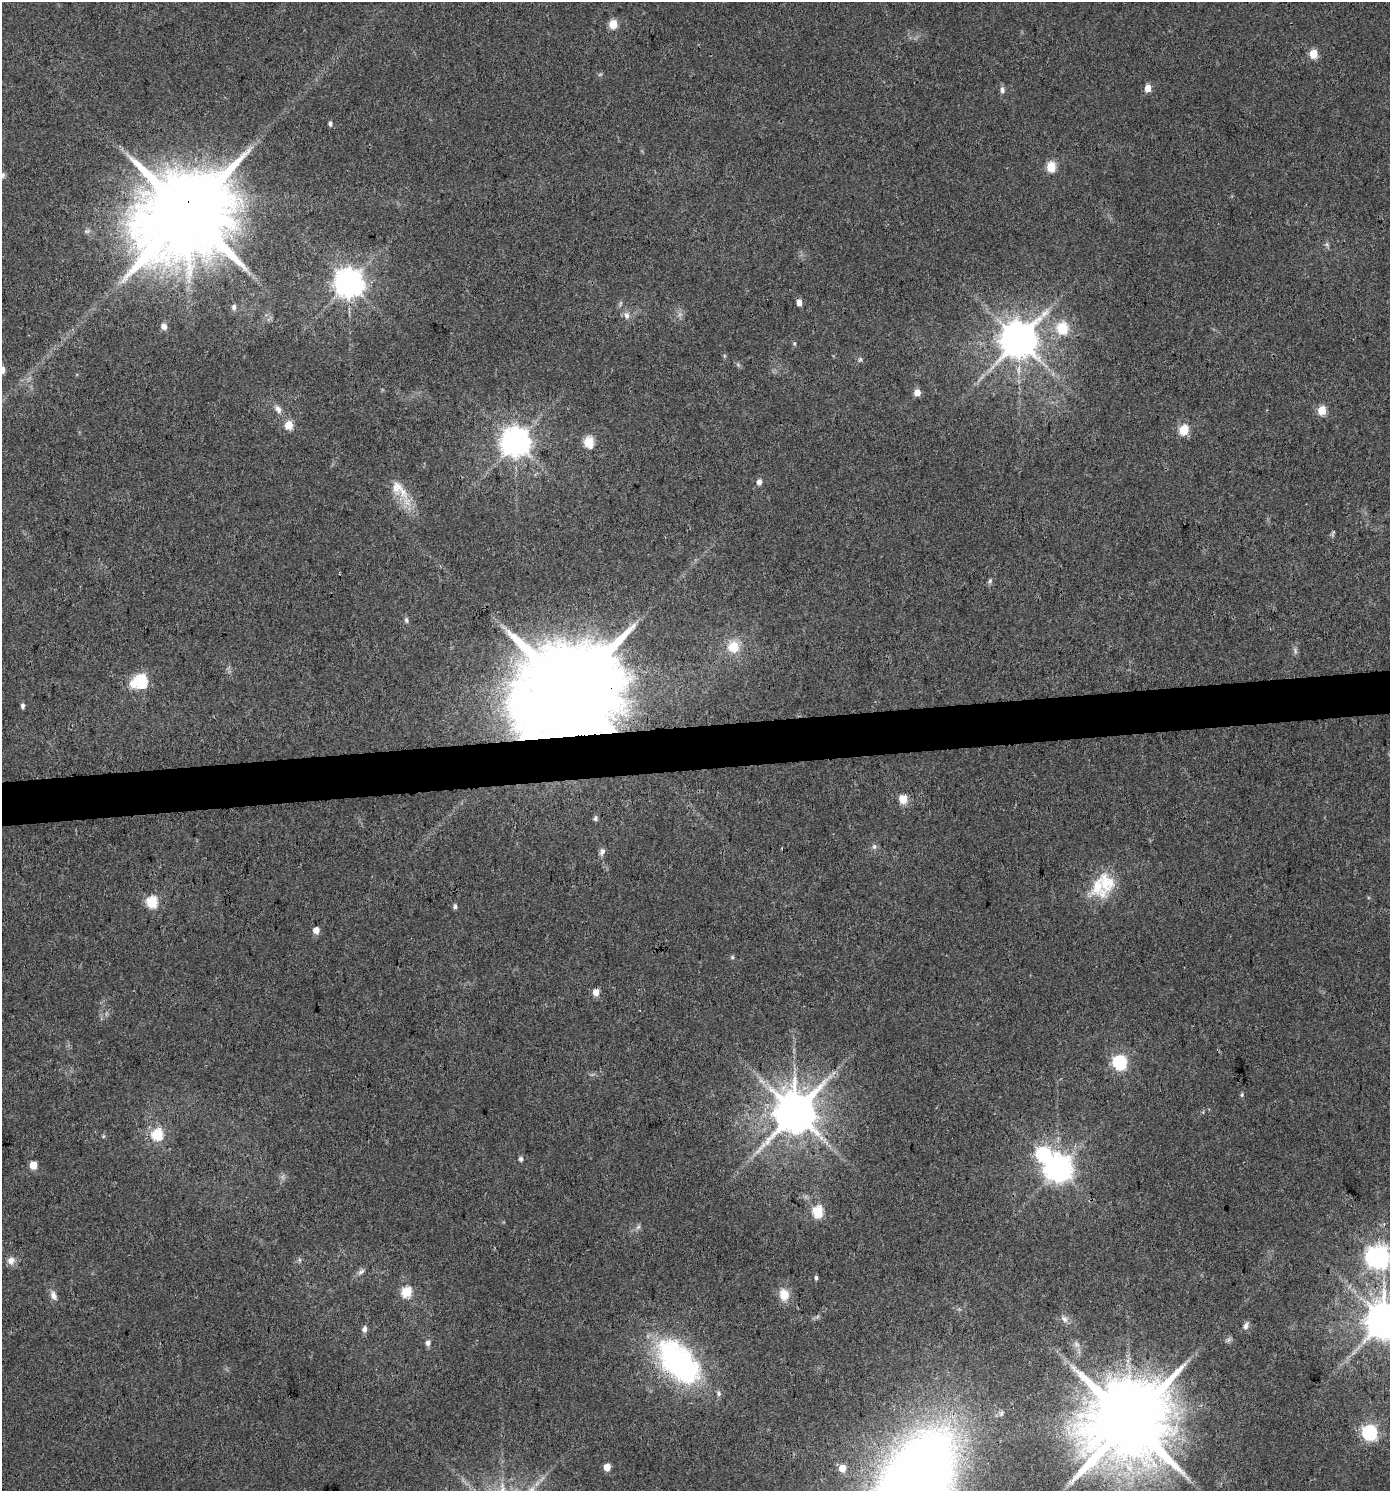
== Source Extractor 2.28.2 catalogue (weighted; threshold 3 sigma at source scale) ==
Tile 5 of 3 x 3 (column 2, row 2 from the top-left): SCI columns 1393-2780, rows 1490-2978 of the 4213 x 4467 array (HDU 1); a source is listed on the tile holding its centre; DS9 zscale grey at full resolution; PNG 1392 x 1493 px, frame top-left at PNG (2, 2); no overlay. Shown black and unused: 3% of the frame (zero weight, under 3 of 4 exposures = <1% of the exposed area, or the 3 px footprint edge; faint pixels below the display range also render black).
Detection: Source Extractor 2.28.2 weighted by HDU 2 'WHT'; one run over the whole footprint, this tile lists its part. Background 0.0407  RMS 0.0042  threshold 0.0189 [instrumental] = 3 sigma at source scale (4.5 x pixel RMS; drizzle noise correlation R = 1.50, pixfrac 1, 0.0396/0.0396 arcsec/px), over >= 5 px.
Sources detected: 84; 2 too faint to see at this stretch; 1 inside a brighter object's white glare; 1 cosmic-ray / hot-pixel residue — not listed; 2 inside a brighter listed object's ellipse — not listed separately; the other 78 listed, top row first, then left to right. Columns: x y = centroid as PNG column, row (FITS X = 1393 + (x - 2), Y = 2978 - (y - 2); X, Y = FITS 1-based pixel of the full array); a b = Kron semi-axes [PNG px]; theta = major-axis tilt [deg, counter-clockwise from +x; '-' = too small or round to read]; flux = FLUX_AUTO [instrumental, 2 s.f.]
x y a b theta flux
613 24 5 5 - 17
1313 54 5 5 - 15
1148 88 5 5 - 5.8
1002 90 9 6 -86 1.5
330 124 5 4 - 1.2
1051 167 5 5 - 23
2 175 8 7 - 1.2
187 213 26 22 56 8000
87 231 8 6 1 1.1
1327 244 6 5 - 0.89
349 283 9 8 - 620
234 307 7 6 - 1.2
627 315 10 7 -77 2.1
164 326 5 5 - 3.6
1062 328 6 6 - 33
1018 339 10 10 - 1300
794 343 5 4 - 0.51
860 359 7 5 54 0.75
738 365 7 4 -20 0.7
2 370 5 4 - 6.1
917 392 5 5 - 5.5
278 409 12 8 -56 2.4
1322 410 5 5 - 14
289 425 5 5 - 12
1184 430 5 5 - 28
589 441 6 5 - 29
515 442 9 9 - 610
759 482 5 4 - 2.6
399 489 33 15 -46 10
1333 533 10 4 73 0.75
990 581 7 5 68 0.89
406 620 8 5 -72 1
733 647 18 16 -71 9
1295 651 9 3 -85 0.98
141 681 6 6 - 71
570 691 29 23 81 13000
22 706 6 5 - 1.2
903 799 5 5 - 18
595 818 6 4 -82 1
874 847 8 6 76 1.2
602 852 11 7 66 1.6
1107 882 38 20 87 15
152 902 6 5 - 38
455 906 7 5 85 0.95
316 930 5 4 - 5.8
732 957 6 5 - 0.64
596 992 5 5 - 5.7
1120 1063 6 6 - 80
1242 1095 5 5 - 0.72
795 1113 13 11 64 1800
157 1135 6 6 - 36
103 1136 5 4 - 0.52
1043 1154 7 7 - 72
521 1159 5 5 - 1.2
33 1165 5 5 - 9.8
1058 1169 9 8 - 530
818 1211 6 5 - 34
638 1227 7 6 - 1.1
1378 1257 9 8 - 340
300 1260 7 4 -89 0.76
11 1261 10 9 - 3
361 1272 11 5 36 1.4
816 1278 5 4 - 0.9
406 1292 6 5 - 31
784 1294 15 12 -77 6.1
53 1295 12 7 -69 2.4
1064 1319 11 8 -53 1.9
1384 1321 11 10 - 1400
1246 1326 11 6 66 1.6
364 1329 8 6 85 1.8
428 1343 6 6 - 1.8
1076 1344 9 8 - 1.7
679 1362 58 31 -48 93
1129 1422 23 20 72 6900
1369 1433 6 6 - 98
607 1467 5 5 - 6.6
842 1468 5 5 - 7.1
537 1483 11 4 56 1.7
Overlapping masked pixels (flux is a lower limit): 2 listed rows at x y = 187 213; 570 691
Isophote crosses this tile's border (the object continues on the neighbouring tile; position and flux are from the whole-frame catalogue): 4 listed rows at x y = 2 175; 2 370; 1378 1257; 1384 1321